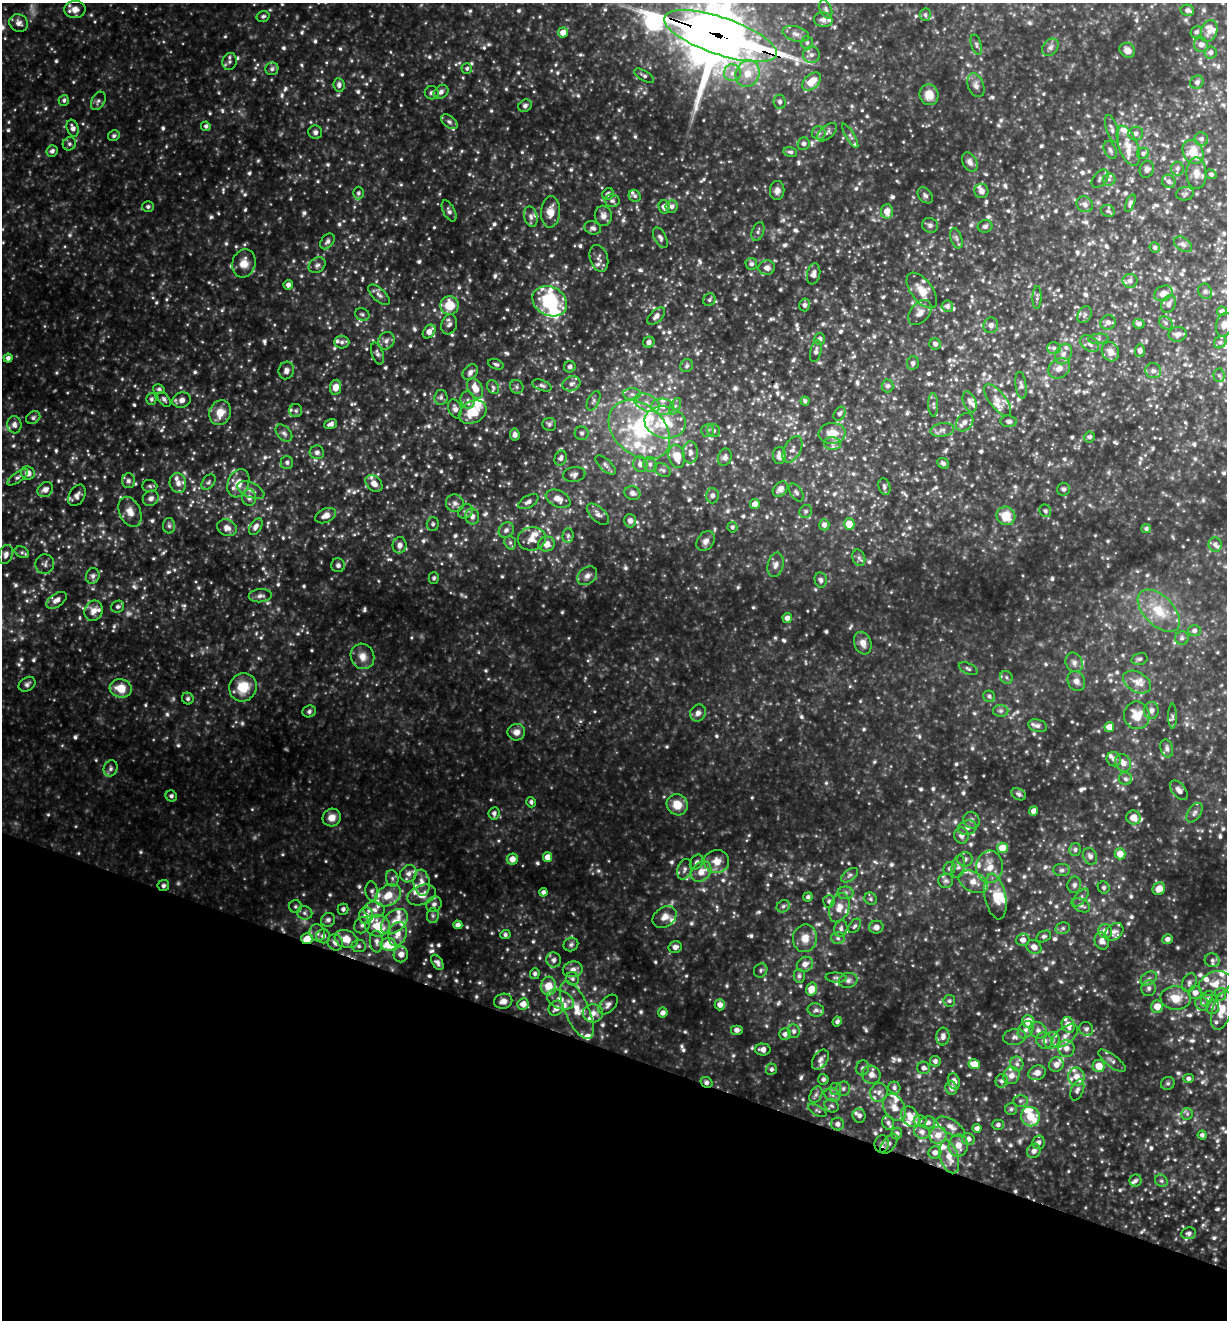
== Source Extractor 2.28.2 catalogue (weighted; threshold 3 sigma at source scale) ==
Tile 15 of 4 x 4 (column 3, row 4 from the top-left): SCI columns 2710-3934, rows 4-1321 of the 5293 x 5275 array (HDU 1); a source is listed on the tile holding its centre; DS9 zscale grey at full resolution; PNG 1229 x 1322 px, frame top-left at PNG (2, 3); each listed source drawn as its Kron ellipse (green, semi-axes under 4 px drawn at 4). Shown black and unused: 20% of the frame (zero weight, under 3 of 4 exposures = <1% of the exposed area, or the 3 px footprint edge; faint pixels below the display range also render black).
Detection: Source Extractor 2.28.2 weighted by HDU 2 'WHT'; one run over the whole footprint, this tile lists its part. Background 0.358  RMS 0.038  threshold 0.171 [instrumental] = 3 sigma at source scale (4.5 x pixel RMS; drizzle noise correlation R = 1.50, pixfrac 1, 0.05/0.05 arcsec/px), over >= 5 px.
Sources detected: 1342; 7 too faint to see at this stretch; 1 inside a brighter object's white glare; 1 cosmic-ray / hot-pixel residue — neither listed nor drawn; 120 inside a brighter listed object's ellipse — not listed separately; of the other 1213, all 500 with FLUX_AUTO >= 8.99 (the completeness limit of this list) listed and drawn (713 fainter detections not listed), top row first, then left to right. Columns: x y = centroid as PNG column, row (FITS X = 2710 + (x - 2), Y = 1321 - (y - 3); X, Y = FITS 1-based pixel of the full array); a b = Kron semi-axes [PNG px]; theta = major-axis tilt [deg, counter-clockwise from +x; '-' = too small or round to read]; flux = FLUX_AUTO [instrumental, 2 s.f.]
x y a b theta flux
75 9 10 8 3 32
826 9 10 6 -68 11
1187 10 7 5 -13 13
925 15 6 5 - 9.3
263 16 6 5 - 9.1
823 20 9 7 -12 19
19 23 10 8 -30 21
1209 31 11 8 71 22
563 32 5 5 - 35
1196 32 6 5 - 9.5
796 34 13 7 -16 24
720 36 59 18 -19 42000
807 43 6 6 - 11
976 45 10 5 -73 10
1201 45 7 7 - 18
1050 47 10 7 49 16
1127 50 8 7 - 23
1211 52 6 6 - 12
811 55 8 8 - 21
230 62 9 7 79 13
467 68 5 5 - 9.2
272 69 6 6 - 11
732 73 8 8 - 21
747 74 13 12 - 57
644 76 11 5 -31 11
812 81 11 7 42 70
1197 82 7 6 - 11
339 85 7 5 -84 15
976 85 12 8 -68 19
441 92 8 6 40 15
432 93 7 6 - 12
929 95 10 9 - 48
64 100 5 5 - 9.6
98 101 10 6 61 13
780 102 7 6 - 11
525 106 7 6 - 11
449 122 9 5 -37 11
206 126 5 4 - 10
73 128 9 5 -70 19
1112 129 15 5 -73 16
315 132 7 6 - 12
827 132 12 6 41 14
818 133 7 7 - 13
1136 133 7 7 - 13
114 136 6 5 - 9.8
850 136 14 3 -59 9.9
1201 139 7 6 - 13
69 144 7 6 - 10
804 144 6 6 - 11
1128 146 21 9 -69 51
1110 150 9 6 -67 11
52 151 6 5 - 13
790 152 7 5 -13 9.2
1193 152 12 10 -62 74
1143 153 6 5 - 9.9
970 162 10 7 -61 17
1177 168 7 6 - 12
1147 169 9 7 68 13
1196 173 16 10 -89 35
1211 174 5 4 - 9.9
1100 179 10 6 50 11
1109 179 6 6 - 9.1
1169 181 7 6 - 14
777 191 9 7 85 16
981 191 7 7 - 16
358 193 6 5 - 9.1
608 194 6 5 - 14
1185 194 9 6 13 10
925 195 9 6 -47 10
635 196 6 5 - 9.1
612 201 7 6 - 11
1130 203 9 4 69 9.4
1085 204 8 7 - 15
672 206 6 6 - 14
148 207 6 5 - 9.3
664 207 6 5 - 21
449 211 11 6 -63 13
887 211 7 6 - 37
1108 211 7 5 -25 9.2
551 212 16 9 86 41
603 216 10 8 -79 23
531 217 10 6 -76 15
930 225 8 7 - 12
985 226 7 6 - 11
593 228 8 6 -18 14
758 232 10 6 69 11
660 238 11 6 -62 14
956 238 10 5 -72 11
327 241 9 6 52 14
1183 244 10 6 -34 14
1155 248 5 5 - 9.4
599 258 14 9 -73 20
244 263 14 11 73 47
751 264 6 5 - 12
317 265 9 7 36 14
767 268 8 7 - 20
814 274 10 6 78 23
1130 281 7 7 - 13
288 285 5 4 - 16
922 291 21 10 -53 54
1205 291 8 6 -59 11
1163 293 10 7 27 26
379 295 13 6 -43 19
1037 297 11 4 89 10
709 300 6 6 - 9
550 301 18 14 -29 250
1169 304 9 6 62 15
450 305 9 9 - 87
805 305 6 5 - 11
947 306 6 5 - 12
1222 311 5 4 - 13
920 313 14 9 50 27
362 314 7 6 - 9.4
1085 315 9 6 62 12
656 316 11 6 43 18
1108 322 8 7 - 19
1166 323 7 5 -46 10
449 324 10 8 71 16
1139 324 5 5 - 12
991 325 8 7 - 17
1224 325 12 8 76 22
429 332 7 5 50 29
1178 334 9 7 11 18
820 339 5 5 - 12
1098 339 10 5 5 11
386 341 9 7 51 18
342 342 7 6 - 12
649 342 6 5 - 13
1220 342 7 5 41 11
935 344 6 5 - 13
1090 344 10 7 -38 18
1054 348 7 5 1 10
816 351 11 5 77 14
1140 351 6 5 - 13
1110 352 10 8 -63 28
377 353 11 5 -72 12
1064 354 11 7 64 23
8 358 4 4 - 15
913 363 7 6 - 11
496 364 8 5 -17 9.3
687 366 7 6 - 9.5
570 367 6 5 - 13
1059 368 12 9 39 27
286 370 9 7 74 17
1153 371 8 7 - 14
470 372 9 6 49 19
1219 375 6 5 - 9.5
572 384 9 7 22 18
542 385 10 5 -21 11
1021 385 13 5 -82 12
888 386 6 6 - 13
336 387 7 5 81 36
493 387 7 5 -60 9.4
517 387 7 6 - 10
475 388 11 7 -62 49
159 389 6 5 - 9.1
632 394 8 6 -1 14
441 397 7 6 - 12
151 399 5 5 - 9.4
164 399 8 5 -52 10
182 400 9 7 19 23
468 400 8 7 - 16
997 400 19 8 -52 36
593 401 10 5 63 11
805 401 4 4 - 10
970 402 11 6 -69 15
647 403 14 8 -25 29
933 405 11 5 -89 11
675 406 9 5 63 10
663 407 11 8 -4 25
455 409 10 6 -70 18
296 411 6 6 - 11
473 412 14 10 28 85
220 413 12 10 69 56
840 414 7 5 59 10
33 418 7 6 - 9.1
1008 421 8 5 -7 12
665 422 21 16 -10 120
965 422 10 7 51 20
331 424 6 4 19 17
549 424 7 6 - 10
14 425 8 7 - 18
639 430 34 25 -41 280
942 430 12 6 8 17
708 431 6 6 - 10
714 431 7 6 - 9.9
284 433 10 6 -47 14
582 433 7 6 - 10
832 433 13 10 3 61
515 435 6 5 - 16
1089 437 5 5 - 11
832 444 8 6 -4 15
792 449 14 8 62 21
317 452 7 7 - 14
690 452 11 7 89 20
779 455 8 6 -89 22
677 456 12 8 -77 58
725 457 9 7 69 16
561 458 7 6 - 15
287 462 6 6 - 11
943 463 6 5 - 11
640 464 8 7 - 22
650 464 7 6 - 14
605 465 12 5 -42 14
663 470 9 6 -27 10
28 473 7 6 - 28
574 474 11 7 10 14
18 477 12 5 36 12
128 481 7 6 - 14
208 482 9 6 52 11
178 483 10 8 -77 23
238 483 14 10 68 50
374 483 9 7 -44 31
150 486 7 6 - 9.3
884 487 9 5 -74 11
780 489 9 6 48 21
1063 489 6 6 - 11
45 490 8 7 - 22
251 490 14 7 -24 25
796 492 10 6 -58 11
632 493 8 7 - 17
77 495 11 7 60 20
712 496 8 6 -89 14
151 498 8 7 - 18
249 498 8 7 - 18
558 499 13 8 -25 34
528 502 11 6 30 16
455 503 9 8 - 19
755 504 5 4 - 29
465 511 8 6 42 13
806 511 7 6 - 9.6
1045 511 6 5 - 9
130 512 16 10 -66 40
598 514 13 7 -43 17
326 516 11 7 25 28
472 516 8 7 - 21
1006 516 9 9 - 71
630 521 6 6 - 18
433 524 7 6 - 9.2
849 524 6 5 - 59
824 525 5 5 - 18
169 526 8 6 -89 11
256 527 9 5 57 21
732 527 5 5 - 9.1
227 528 10 8 -22 26
1146 529 5 4 - 9.4
506 530 8 7 - 17
568 536 7 5 87 9.4
532 539 14 12 9 45
706 541 11 8 53 21
510 543 7 5 -70 10
547 544 8 7 - 39
400 545 8 7 - 20
1215 545 7 6 - 15
22 552 7 5 -27 9.2
6 555 10 7 71 16
859 558 8 6 -70 12
45 564 10 9 - 14
338 565 7 7 - 12
775 565 12 8 78 19
93 576 8 6 77 13
587 576 11 8 39 21
434 578 6 5 - 9.1
821 580 7 6 - 12
260 596 11 6 4 15
56 600 11 6 34 24
118 607 6 5 - 10
94 611 10 9 - 31
1159 611 26 14 -45 110
787 618 5 4 - 21
1194 631 6 5 - 13
1182 638 6 6 - 9.7
863 643 11 8 -69 27
362 656 13 11 -63 38
1139 659 8 5 14 9.3
1074 662 10 8 -62 19
968 669 10 5 -25 10
1006 677 7 6 - 9.1
1076 681 10 8 -62 23
1137 682 15 10 -29 35
27 684 9 6 34 12
243 687 14 13 - 90
121 688 11 9 -14 65
989 696 6 5 - 11
188 699 6 5 - 11
1151 710 8 7 - 16
309 711 7 6 - 9.2
1001 711 8 6 0 11
698 713 9 7 60 18
1137 715 14 12 -81 69
1172 716 12 4 -90 9.1
1038 726 9 6 -17 12
1109 727 5 5 - 43
516 732 9 8 - 25
1167 748 9 6 -73 15
1114 759 7 7 - 16
1123 763 9 7 -61 26
110 768 8 7 - 12
1125 779 6 6 - 11
1179 790 11 6 -49 22
1019 794 8 5 -30 10
171 796 6 5 - 10
531 802 5 4 - 9.4
677 805 11 10 - 56
1034 811 5 4 - 21
494 813 6 5 - 13
1194 813 11 6 56 13
332 817 9 8 - 31
1133 817 7 7 - 36
971 820 8 7 - 14
967 828 9 7 15 17
961 835 8 7 - 21
1002 848 5 5 - 65
1075 849 6 5 - 9.3
1120 854 5 5 - 45
1090 856 9 6 -63 16
547 857 5 4 - 40
512 859 5 5 - 31
965 859 7 7 - 16
717 861 13 11 6 44
696 862 8 6 55 12
958 867 11 6 78 16
990 867 16 13 87 58
950 868 6 5 - 11
684 869 11 7 73 15
1062 870 8 6 0 10
701 872 11 8 46 42
408 874 9 8 - 21
849 875 9 5 37 11
392 878 8 6 -77 12
946 881 7 7 - 12
973 882 16 10 -26 39
422 883 13 8 -84 38
1074 885 8 7 - 14
163 886 6 5 - 10
1104 887 6 5 - 9.4
1159 889 7 6 - 34
372 891 10 6 -82 14
543 892 4 4 - 12
845 893 8 6 -1 12
388 895 14 10 31 70
422 895 15 9 20 44
808 897 5 4 - 9.7
995 897 23 10 -79 62
1081 898 10 5 53 11
871 899 6 6 - 9.9
829 901 6 5 - 11
434 904 8 7 - 14
1081 905 10 6 -28 17
295 906 6 6 - 9.2
783 906 7 6 - 9.4
839 908 15 9 71 44
343 909 5 5 - 13
374 910 10 8 -4 24
305 913 8 7 - 13
366 916 8 7 - 28
433 916 7 6 - 9.2
665 917 13 9 36 28
328 920 7 7 - 15
394 922 15 10 41 45
362 925 9 7 51 14
458 925 4 4 - 14
377 926 12 10 5 89
855 926 8 5 56 9.3
876 927 7 6 - 20
841 928 8 6 75 14
1063 928 7 5 14 9.3
1105 931 7 6 - 22
1114 932 10 7 39 19
317 933 8 7 - 18
397 934 12 8 74 39
505 935 5 4 - 9.9
323 936 7 7 - 18
1044 936 8 5 24 9.5
805 938 14 12 79 45
838 938 7 6 - 12
307 939 6 5 - 53
346 939 12 8 -21 55
1167 939 5 5 - 16
1023 940 6 6 - 24
1102 941 9 7 -71 21
335 942 8 7 - 23
376 942 11 6 -86 20
388 944 8 6 -5 110
571 944 7 6 - 10
359 946 7 6 - 11
675 947 6 6 - 17
1034 947 8 6 -34 23
401 954 8 7 - 27
553 960 7 7 - 16
1212 960 7 7 - 12
437 962 8 5 -58 14
805 964 8 7 - 24
573 969 10 8 10 21
761 970 7 6 - 9.2
535 974 5 5 - 11
799 976 7 5 -88 10
836 978 10 5 -5 10
1149 978 9 6 31 13
572 979 7 6 - 11
848 980 9 7 16 15
1189 983 10 7 66 14
1215 983 17 11 21 50
549 986 9 7 -89 83
1149 988 8 7 - 16
811 989 6 5 - 57
1195 993 7 6 - 24
1221 994 6 5 - 9.6
1176 998 15 12 -4 63
560 999 14 9 -24 44
1207 999 8 5 62 9.7
503 1001 9 7 12 21
949 1001 6 5 - 9.4
523 1004 6 5 - 37
608 1004 12 7 46 16
1202 1004 7 6 - 14
720 1005 5 5 - 23
1157 1006 6 6 - 48
1213 1007 7 6 - 11
556 1008 8 6 43 27
577 1010 31 12 -66 80
816 1010 8 6 -13 13
1222 1011 20 9 74 55
593 1013 10 9 - 30
663 1013 5 5 - 18
1028 1021 6 6 - 79
837 1022 5 4 - 11
1068 1025 8 6 -68 43
1086 1029 7 6 - 12
737 1030 6 5 - 16
1026 1030 9 7 54 20
1038 1030 9 8 - 20
794 1031 7 6 - 11
785 1034 6 6 - 14
1065 1036 15 8 40 34
943 1037 9 6 84 17
1015 1037 11 8 9 18
1052 1040 8 7 - 22
1044 1041 8 7 - 19
1066 1048 8 8 - 26
763 1049 8 6 -2 21
820 1060 11 7 58 18
935 1061 5 5 - 14
1112 1061 16 6 -37 18
974 1064 6 5 - 62
1017 1064 7 6 - 13
1056 1065 7 7 - 24
1099 1066 6 6 - 62
863 1068 7 6 - 13
924 1068 6 6 - 13
771 1069 6 5 - 9.8
1037 1073 9 7 19 29
871 1075 9 9 - 27
1011 1076 9 8 - 29
1076 1077 9 8 - 34
1188 1078 5 4 - 11
823 1079 5 5 - 11
954 1081 8 5 -74 17
1002 1081 7 6 - 13
706 1082 6 5 - 13
1168 1083 7 6 - 9.2
894 1088 6 6 - 11
951 1088 7 6 - 14
835 1089 6 6 - 9.4
843 1089 7 7 - 13
1077 1090 11 6 68 15
879 1092 9 8 - 19
816 1095 9 5 63 13
832 1095 8 6 -22 15
1020 1101 7 6 - 10
832 1106 7 6 - 10
894 1107 14 10 -58 35
1011 1109 6 6 - 9.6
817 1110 10 5 -29 9.3
1187 1114 6 6 - 9
859 1116 7 6 - 12
910 1117 11 8 -56 54
1030 1117 10 9 - 92
920 1121 6 6 - 11
927 1122 8 6 6 15
888 1123 7 6 - 11
837 1124 6 6 - 16
998 1125 5 5 - 11
951 1127 15 7 -31 24
977 1128 4 4 - 14
922 1132 8 7 - 18
897 1133 6 5 - 12
938 1135 9 8 - 42
1202 1135 4 4 - 10
968 1139 6 6 - 15
1039 1142 7 6 - 16
882 1144 8 7 - 15
889 1144 11 6 52 16
958 1145 11 9 79 41
1034 1151 7 6 - 21
935 1152 6 6 - 19
949 1157 17 9 -73 48
1135 1181 6 6 - 10
1161 1181 7 5 -42 10
1189 1233 7 6 - 13
Overlapping masked pixels (flux is a lower limit): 6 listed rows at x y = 720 36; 163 886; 307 939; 706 1082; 882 1144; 889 1144
Isophote crosses this tile's border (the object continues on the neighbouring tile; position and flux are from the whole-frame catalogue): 3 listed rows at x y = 720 36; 1224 325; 1222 1011